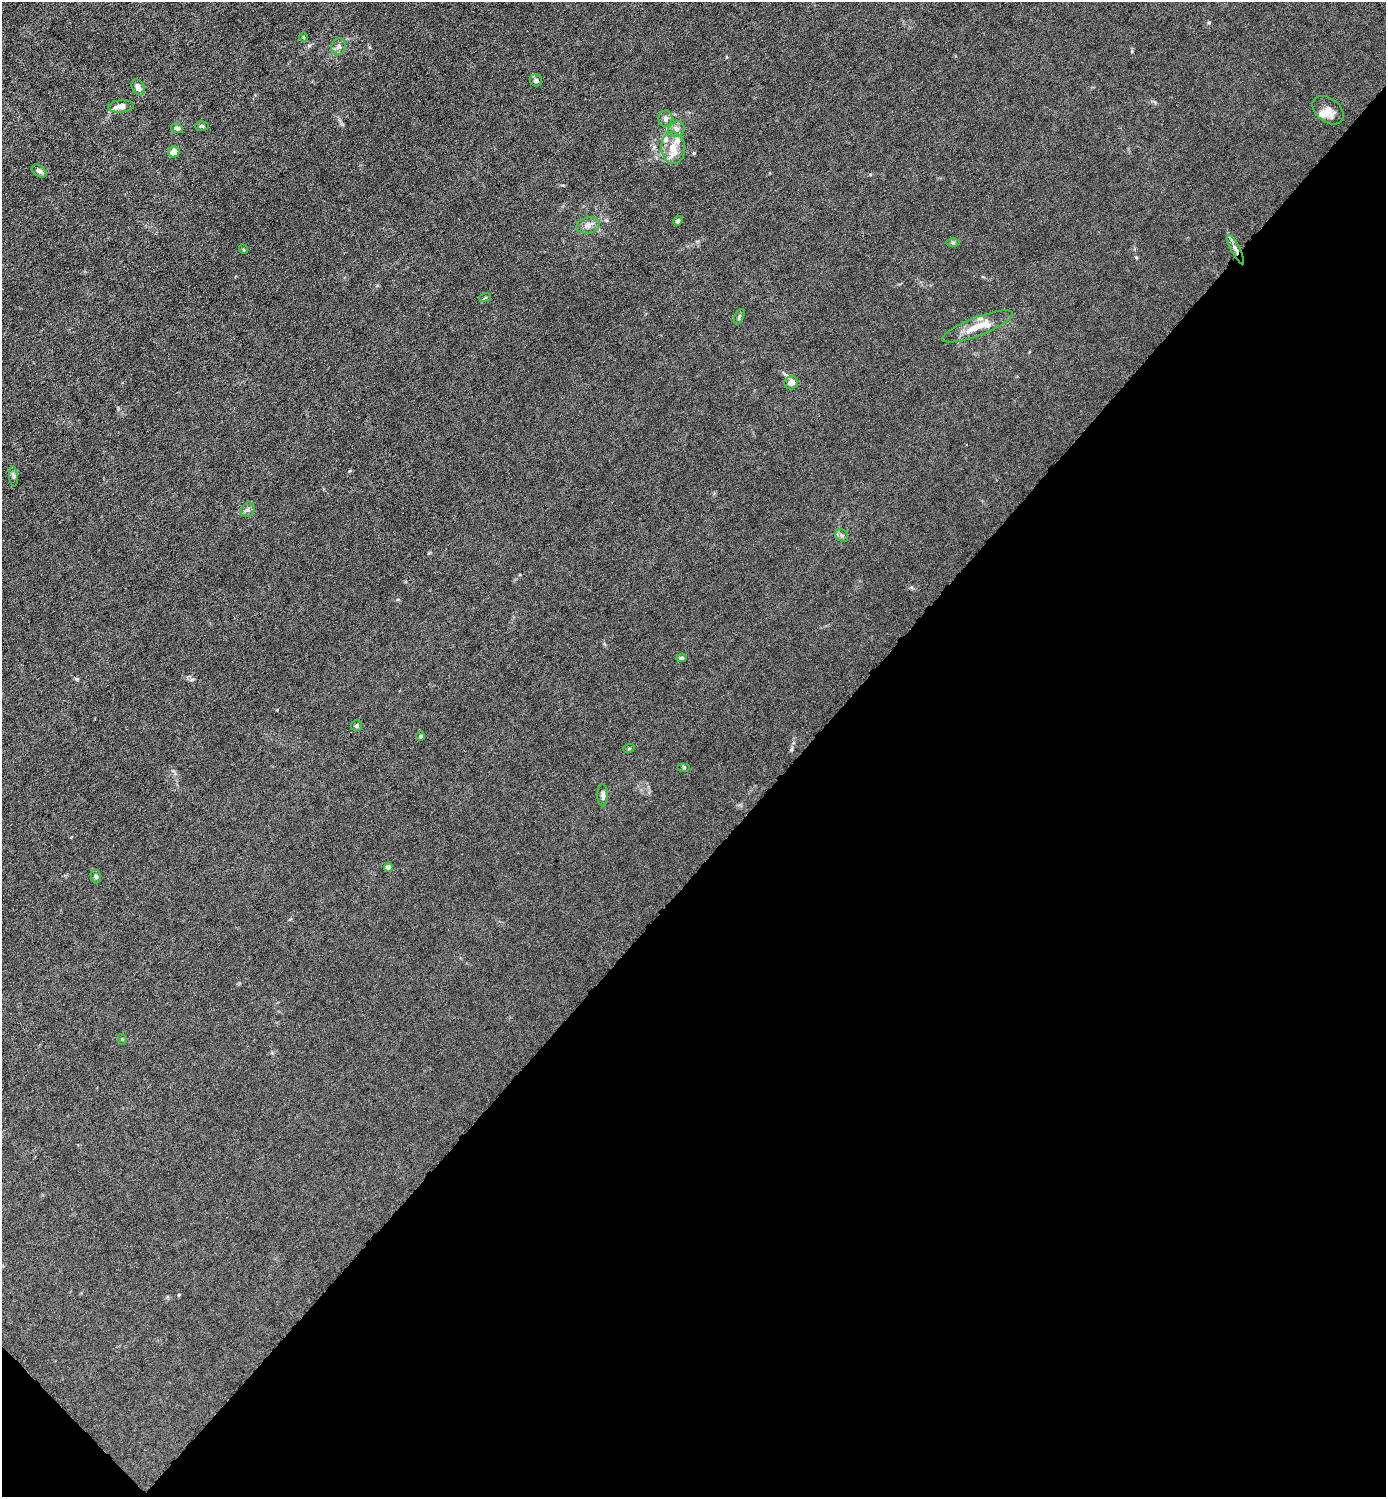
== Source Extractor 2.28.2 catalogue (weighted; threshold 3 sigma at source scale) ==
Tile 15 of 4 x 4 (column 3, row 4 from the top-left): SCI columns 2919-4302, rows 1-1495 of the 5980 x 5980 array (HDU 1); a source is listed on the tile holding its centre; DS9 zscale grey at full resolution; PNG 1388 x 1499 px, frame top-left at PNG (2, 2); each listed source drawn as its Kron ellipse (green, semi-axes under 4 px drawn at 4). Shown black and unused: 43% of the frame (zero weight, under 6 of 12 exposures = <1% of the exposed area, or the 3 px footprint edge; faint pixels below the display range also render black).
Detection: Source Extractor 2.28.2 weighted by HDU 2 'WHT'; one run over the whole footprint, this tile lists its part. Background 0.0145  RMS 0.0031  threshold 0.0127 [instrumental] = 3 sigma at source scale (4.09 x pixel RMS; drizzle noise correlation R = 1.36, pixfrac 0.8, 0.05/0.05 arcsec/px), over >= 5 px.
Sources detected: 38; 4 inside a brighter listed object's ellipse — not listed separately; the other 34 listed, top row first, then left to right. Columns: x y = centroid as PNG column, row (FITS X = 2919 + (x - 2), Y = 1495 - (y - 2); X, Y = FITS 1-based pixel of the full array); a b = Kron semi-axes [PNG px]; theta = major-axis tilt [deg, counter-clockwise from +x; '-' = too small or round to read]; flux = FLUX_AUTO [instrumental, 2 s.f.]
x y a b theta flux
304 37 5 3 - 0.24
339 47 8 7 - 0.99
536 80 6 6 - 0.9
138 87 8 6 -62 1.4
121 106 13 6 7 2.1
1328 110 17 11 -38 2.3
665 119 8 7 - 1
202 126 7 4 -1 0.51
177 128 6 5 - 0.76
676 129 8 7 - 1.1
673 148 16 11 -85 3.6
174 152 6 5 - 2.6
39 171 8 5 -35 0.94
678 221 5 4 - 0.78
588 225 11 8 13 1.5
953 242 6 4 0 0.44
243 249 5 3 - 0.27
1236 249 16 4 -63 1.4
485 298 6 4 20 0.32
739 317 8 4 65 0.48
978 326 38 9 21 5.6
791 383 7 6 - 2
13 476 10 4 -85 0.6
248 510 8 6 47 0.75
842 535 7 5 -50 0.65
681 658 5 4 - 0.57
356 726 5 5 - 0.57
421 736 5 4 - 0.57
629 748 6 3 20 0.31
684 768 6 4 0 0.32
603 795 11 5 -89 1.1
388 867 4 4 - 2.6
96 877 7 5 -74 0.53
122 1039 5 3 - 0.25
Overlapping masked pixels (flux is a lower limit): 1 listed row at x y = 1236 249